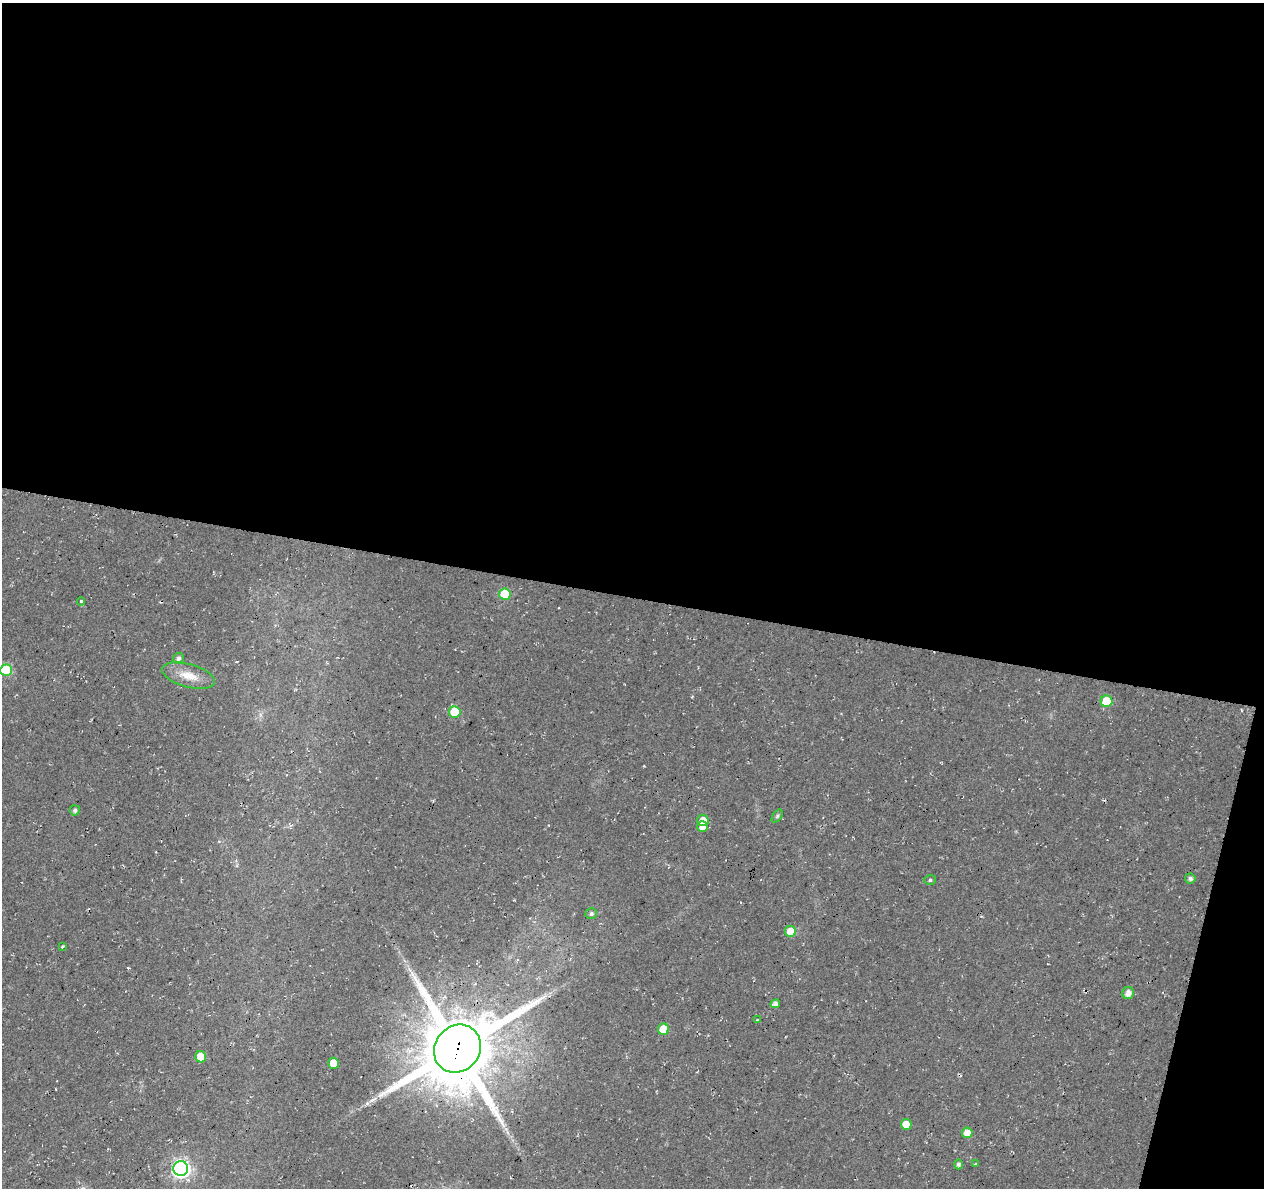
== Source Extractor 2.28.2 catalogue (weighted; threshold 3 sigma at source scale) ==
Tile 4 of 4 x 4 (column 4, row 1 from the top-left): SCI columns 3788-5049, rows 3780-4965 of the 5059 x 5250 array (HDU 1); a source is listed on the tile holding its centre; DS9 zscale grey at full resolution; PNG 1266 x 1190 px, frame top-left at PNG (2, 3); each listed source drawn as its Kron ellipse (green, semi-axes under 4 px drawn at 4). Shown black and unused: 52% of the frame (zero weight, under 3 of 4 exposures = <1% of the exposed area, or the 3 px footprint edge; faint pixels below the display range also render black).
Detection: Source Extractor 2.28.2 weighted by HDU 2 'WHT'; one run over the whole footprint, this tile lists its part. Background 0.0177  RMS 0.0054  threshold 0.0241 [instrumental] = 3 sigma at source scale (4.5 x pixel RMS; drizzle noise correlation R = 1.50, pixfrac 1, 0.0396/0.0396 arcsec/px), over >= 5 px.
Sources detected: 32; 1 cosmic-ray / hot-pixel residue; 2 long thin detections or spike segments (spike, bleed or trail) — neither listed nor drawn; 1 inside a brighter listed object's ellipse — not listed separately; the other 28 listed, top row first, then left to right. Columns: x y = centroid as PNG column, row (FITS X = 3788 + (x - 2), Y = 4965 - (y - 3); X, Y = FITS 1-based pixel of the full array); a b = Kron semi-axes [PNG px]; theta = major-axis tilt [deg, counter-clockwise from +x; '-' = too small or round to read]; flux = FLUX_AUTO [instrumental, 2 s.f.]
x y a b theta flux
505 594 6 5 - 21
81 601 4 4 - 0.78
178 658 5 5 - 2
6 670 6 6 - 32
188 676 27 11 -16 9.9
1106 701 6 6 - 18
455 712 6 6 - 23
75 810 5 5 - 1.5
777 816 7 4 54 0.92
703 820 6 5 - 7.6
702 827 5 5 - 4.5
1190 878 5 5 - 1.8
930 880 5 5 - 1.1
591 914 6 5 - 1.5
790 932 5 5 - 10
62 946 4 2 - 0.78
1128 993 6 5 - 3.7
775 1004 5 4 - 2.6
757 1020 3 3 - 0.49
663 1029 5 5 - 13
457 1049 25 22 50 5700
201 1057 6 5 - 10
334 1063 5 5 - 11
906 1124 5 5 - 7.6
967 1133 5 5 - 6.6
958 1164 5 4 - 1.5
975 1164 4 2 - 0.39
181 1169 7 7 - 200
Overlapping masked pixels (flux is a lower limit): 1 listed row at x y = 457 1049
Isophote crosses this tile's border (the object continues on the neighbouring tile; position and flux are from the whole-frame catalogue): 1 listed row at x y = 6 670